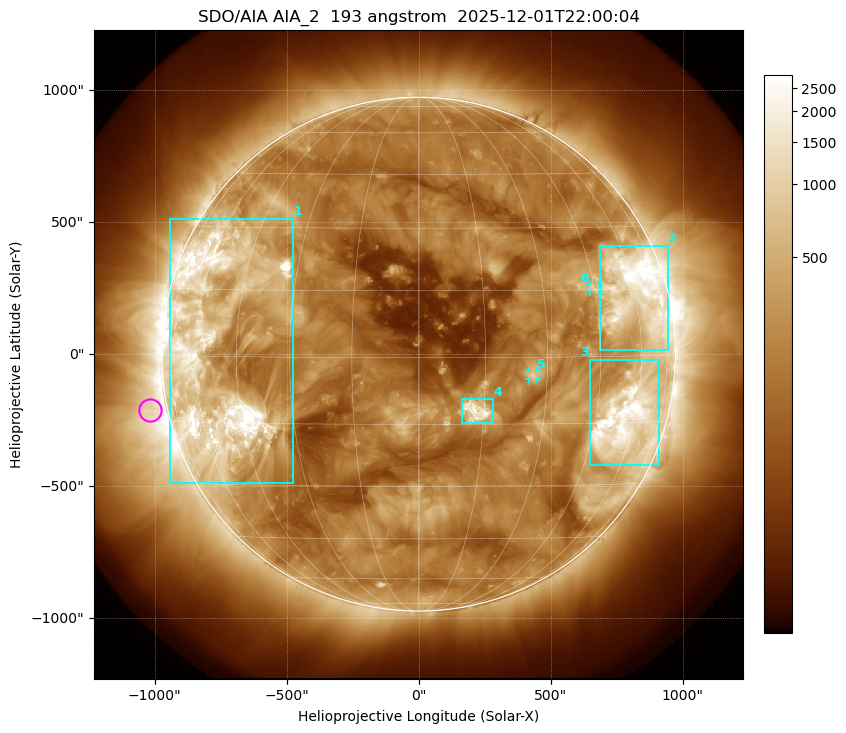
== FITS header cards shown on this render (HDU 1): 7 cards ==
TELESCOP= 'SDO/AIA '           / For AIA: SDO/AIA
INSTRUME= 'AIA_2   '           / For AIA: AIA_ATA1, AIA_ATA2, AIA_ATA3 or AIA_AT
WAVELNTH=                  193 / [angstrom] Wavelength
WAVEUNIT= 'angstrom'           / Wavelength unit: angstrom
DATE-OBS= '2025-12-01T22:00:04.846' / [ISO] Date when observation started; ISO 8
CTYPE1  = 'HPLN-TAN'           / CTYPE1: HPLN
CTYPE2  = 'HPLT-TAN'           / CTYPE2: HPLT

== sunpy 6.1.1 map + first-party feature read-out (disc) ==
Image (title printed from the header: SDO/AIA AIA_2  193 angstrom  2025-12-01T22:00:04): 1024 x 1024 px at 2.4 arcsec/px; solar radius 973 arcsec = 406 px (full disc in frame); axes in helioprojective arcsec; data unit not stated in the header (colour bar unlabelled)
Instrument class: DISC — disc imager (sunpy class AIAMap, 193 A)
Bright regions (active regions / flare kernels): reference = the median radial profile (limb darkening/brightening removed); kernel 9 px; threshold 5 sigma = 523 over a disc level ~197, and >= 1.15x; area >= 12 px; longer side >= 10 px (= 24 arcsec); searched inside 0.97 R_sun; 6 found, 6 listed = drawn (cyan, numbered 1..; 2 of them under ~33 arcsec drawn as corner ticks so the feature stays visible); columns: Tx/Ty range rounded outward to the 5 arcsec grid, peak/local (2 s.f.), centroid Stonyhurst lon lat
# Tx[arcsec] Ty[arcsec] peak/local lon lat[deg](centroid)
1 -945..-475 -490..515 21 -53 +0
2 685..945 15..410 17 +60 +14
3 645..910 -420..-20 15 +57 -14
4 165..280 -260..-170 16 +13 -12
5 420..450 -95..-65 5.5 +26 -4
6 650..685 235..265 4.1 +45 +15
Off-limb structures (1.02-1.3 R_sun): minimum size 162 px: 2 found; the strongest spans PA ~65..135 deg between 1.02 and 1.3 R_sun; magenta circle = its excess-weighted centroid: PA ~100 deg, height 1.07 R_sun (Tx ~-1020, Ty ~-210 arcsec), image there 3.3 x the reference